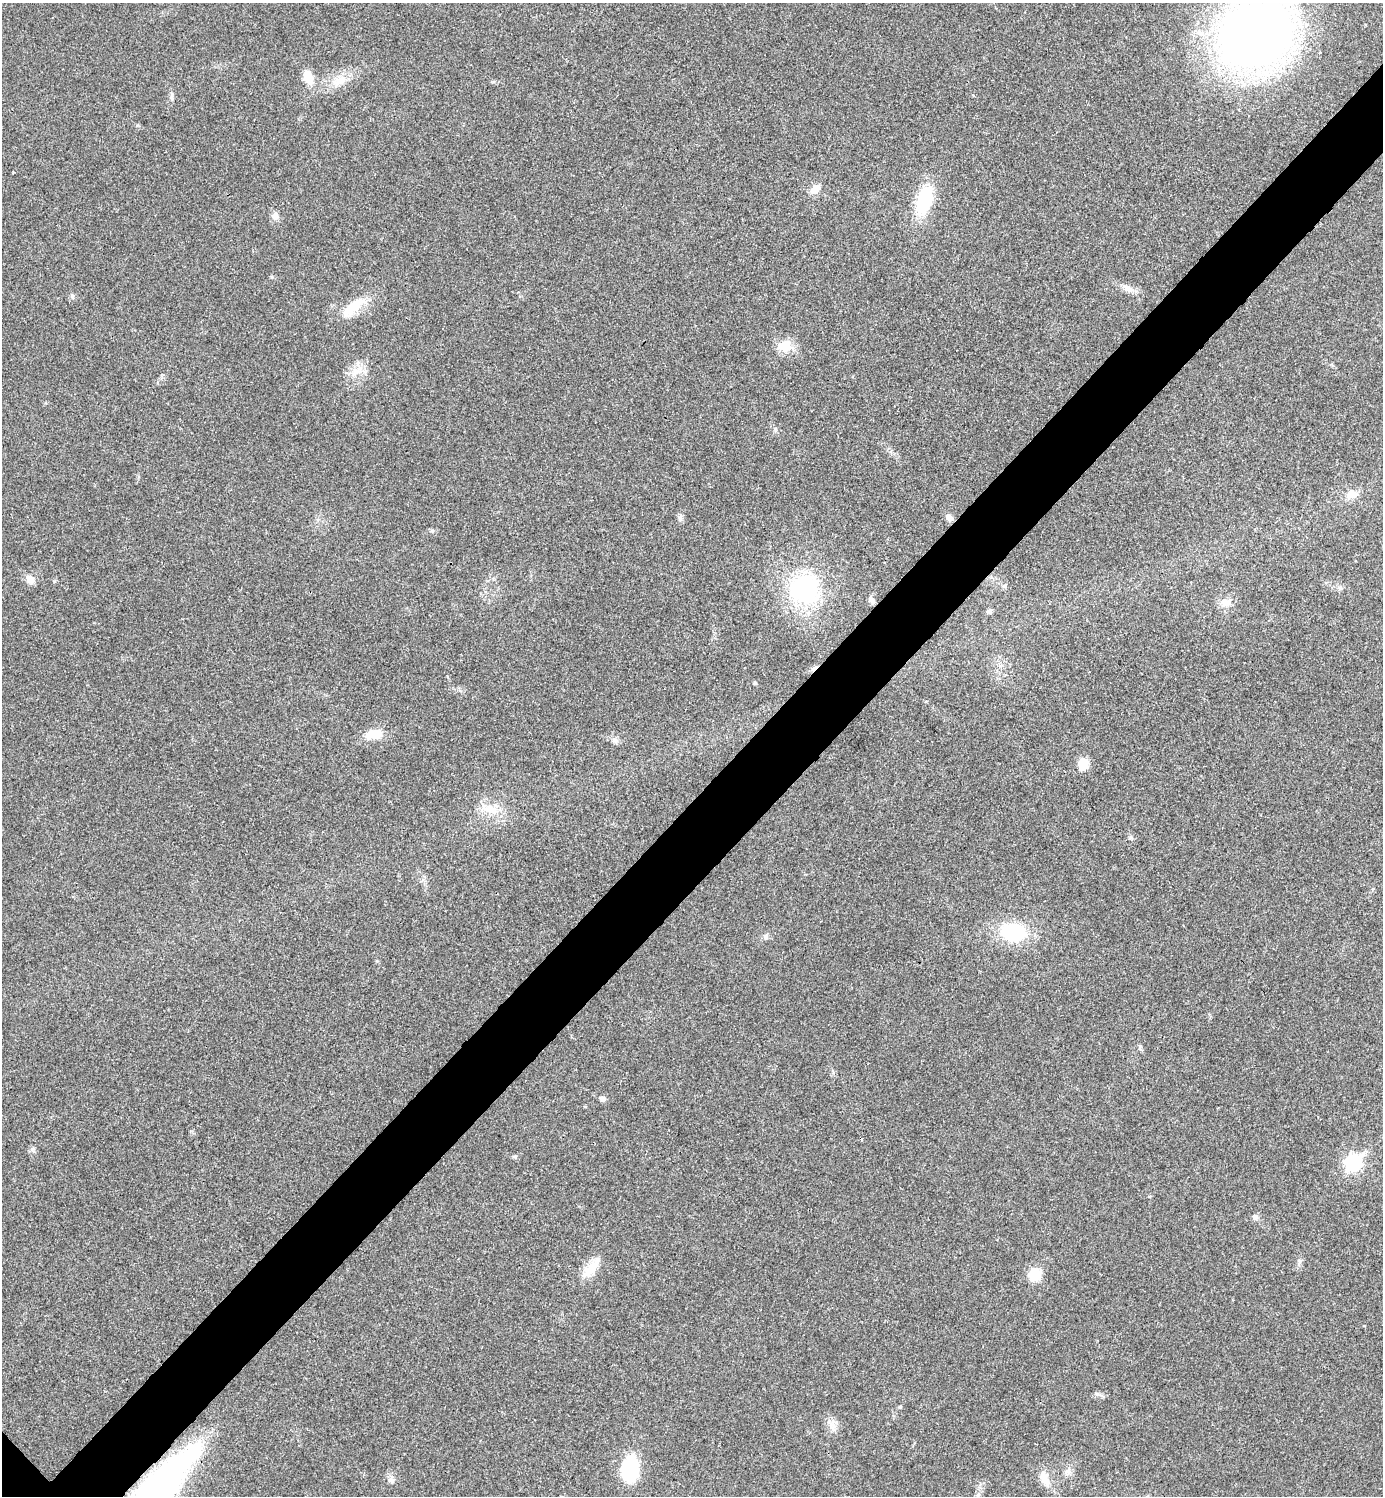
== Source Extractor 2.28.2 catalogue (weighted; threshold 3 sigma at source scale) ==
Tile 10 of 4 x 4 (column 2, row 3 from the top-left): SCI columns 1540-2920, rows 1501-2994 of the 5984 x 5984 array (HDU 1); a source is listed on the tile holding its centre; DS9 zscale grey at full resolution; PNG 1385 x 1498 px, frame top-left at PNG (2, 3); no overlay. Shown black and unused: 6% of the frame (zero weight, under 3 of 4 exposures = <1% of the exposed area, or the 3 px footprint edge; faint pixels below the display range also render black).
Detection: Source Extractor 2.28.2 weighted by HDU 2 'WHT'; one run over the whole footprint, this tile lists its part. Background 0.0196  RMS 0.0056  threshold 0.0252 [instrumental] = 3 sigma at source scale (4.5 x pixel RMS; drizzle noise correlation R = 1.50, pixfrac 1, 0.05/0.05 arcsec/px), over >= 5 px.
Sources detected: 43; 1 inside a brighter object's white glare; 2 cosmic-ray / hot-pixel residue — not listed; the other 40 listed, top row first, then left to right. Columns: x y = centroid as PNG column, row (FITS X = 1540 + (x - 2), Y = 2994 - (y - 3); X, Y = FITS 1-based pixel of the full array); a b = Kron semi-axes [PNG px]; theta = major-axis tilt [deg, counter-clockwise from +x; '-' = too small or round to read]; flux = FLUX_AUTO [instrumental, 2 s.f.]
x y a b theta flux
1256 33 50 46 16 550
308 78 18 10 -66 8.3
339 81 20 11 15 7.8
172 96 9 4 83 1.4
815 189 10 8 50 5.6
924 200 30 16 73 30
275 216 10 7 75 2.9
1128 288 13 9 -32 3.7
353 307 37 12 43 14
785 346 19 14 14 8.2
357 371 11 7 15 4
1351 494 17 11 21 5.4
949 517 9 7 -40 2.6
680 518 10 4 90 1.5
30 579 11 9 -52 4.3
804 589 28 26 -69 66
872 601 8 7 - 1.7
1225 603 13 10 -6 5
989 611 6 5 - 1.3
755 683 4 4 - 0.59
374 734 17 10 8 10
615 740 9 7 -32 1.9
1083 764 10 8 68 11
491 809 17 10 -23 7.8
1013 932 24 16 -10 37
765 936 7 6 - 1.9
602 1099 7 6 - 1.7
1354 1162 8 7 - 120
1255 1217 7 7 - 1.7
1299 1262 7 4 71 1.1
591 1268 32 11 50 9.8
1035 1275 11 10 - 14
1097 1394 7 4 -1 1.1
900 1407 4 4 - 0.6
832 1425 10 6 -20 2.7
630 1469 31 17 82 28
1067 1472 8 5 30 1.7
1044 1478 20 10 -69 6
391 1480 10 6 -30 1.9
156 1492 104 26 48 220
Overlapping masked pixels (flux is a lower limit): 1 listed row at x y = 156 1492
Isophote crosses this tile's border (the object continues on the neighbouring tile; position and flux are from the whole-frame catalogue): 2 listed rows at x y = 1256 33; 156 1492
Unlisted compact peaks at least as high as the median listed source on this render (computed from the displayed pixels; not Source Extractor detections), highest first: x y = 32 1149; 515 1156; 272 277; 72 296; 1140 1046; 432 531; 137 125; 493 82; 1131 838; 775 429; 54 581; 13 172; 377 961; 1364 1326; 833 1072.